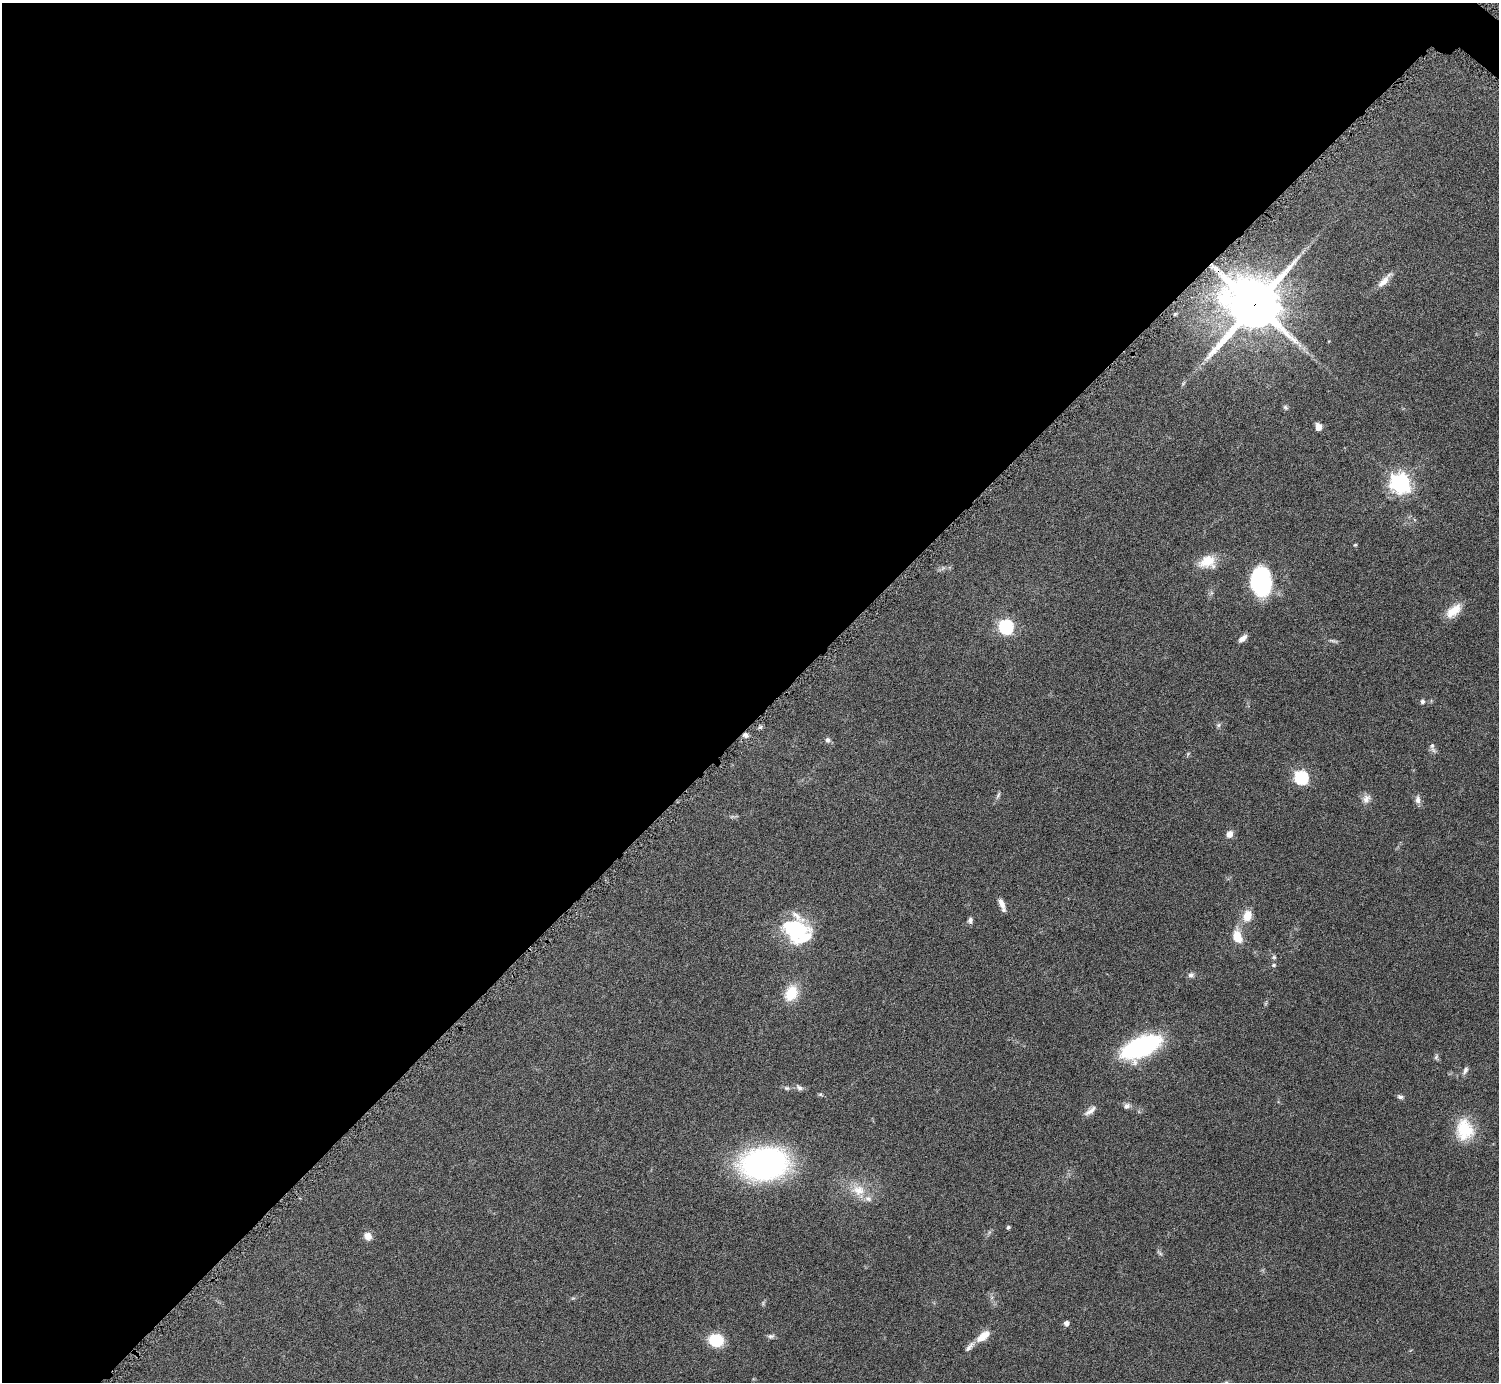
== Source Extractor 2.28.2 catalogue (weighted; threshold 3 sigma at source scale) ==
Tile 5 of 4 x 4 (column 1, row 2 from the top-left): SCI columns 8-1504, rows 2932-4311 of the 6004 x 6005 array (HDU 1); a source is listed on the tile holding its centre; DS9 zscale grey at full resolution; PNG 1501 x 1384 px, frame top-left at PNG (2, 3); no overlay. Shown black and unused: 52% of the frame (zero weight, under 4 of 8 exposures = <1% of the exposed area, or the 3 px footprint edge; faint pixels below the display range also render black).
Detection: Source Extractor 2.28.2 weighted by HDU 2 'WHT'; one run over the whole footprint, this tile lists its part. Background 0.0788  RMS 0.0048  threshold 0.0195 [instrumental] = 3 sigma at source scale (4.09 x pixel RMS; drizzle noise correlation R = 1.36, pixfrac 0.8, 0.05/0.05 arcsec/px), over >= 5 px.
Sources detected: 53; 1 inside a brighter object's white glare — not listed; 3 inside a brighter listed object's ellipse — not listed separately; the other 49 listed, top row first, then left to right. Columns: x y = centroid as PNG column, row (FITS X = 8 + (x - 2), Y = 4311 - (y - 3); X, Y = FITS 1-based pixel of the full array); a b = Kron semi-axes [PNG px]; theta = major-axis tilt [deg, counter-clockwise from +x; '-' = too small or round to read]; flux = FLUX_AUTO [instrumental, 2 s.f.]
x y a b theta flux
1384 281 24 7 49 3.8
1255 305 19 18 - 1900
1285 407 7 5 -45 0.81
1318 427 7 6 - 3.4
1400 483 8 8 - 200
1355 545 4 3 - 0.47
1207 561 23 15 25 8.2
1261 581 30 20 -84 39
1454 611 23 11 40 6.9
1006 627 7 7 - 58
1243 638 11 6 39 2.1
1333 641 16 3 -15 0.96
1422 701 6 6 - 1
1218 725 6 6 - 0.82
745 735 7 6 - 1.4
827 740 7 6 - 1.3
1432 746 8 6 89 1.2
1301 777 7 6 - 59
998 795 10 4 64 1
1366 799 13 9 58 2.5
1418 799 12 7 -85 1.9
1230 834 8 7 - 2.7
1002 904 14 6 -69 2.8
1247 916 11 8 70 6.5
970 920 8 6 85 1.2
791 925 38 16 1 20
1237 937 14 10 -72 7.2
1274 957 5 5 - 0.72
1274 965 6 5 - 0.73
1191 975 8 7 - 1.2
791 993 16 12 63 12
1141 1047 31 14 24 82
1436 1057 9 5 70 0.89
1465 1070 11 5 67 1.4
786 1088 8 5 -26 0.94
799 1088 10 6 -41 1.4
1400 1097 8 5 -16 1.1
1126 1106 8 7 - 1.4
1090 1111 19 6 35 2.4
1464 1129 27 21 -85 15
764 1164 45 30 8 110
858 1190 20 15 -18 8.5
1008 1227 4 4 - 0.81
368 1236 10 9 - 2.8
1160 1253 9 3 -45 0.7
1066 1323 5 5 - 1.9
771 1336 10 5 6 1.2
983 1336 20 9 38 5.5
716 1340 14 12 -12 13
Overlapping masked pixels (flux is a lower limit): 2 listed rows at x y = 1255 305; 745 735